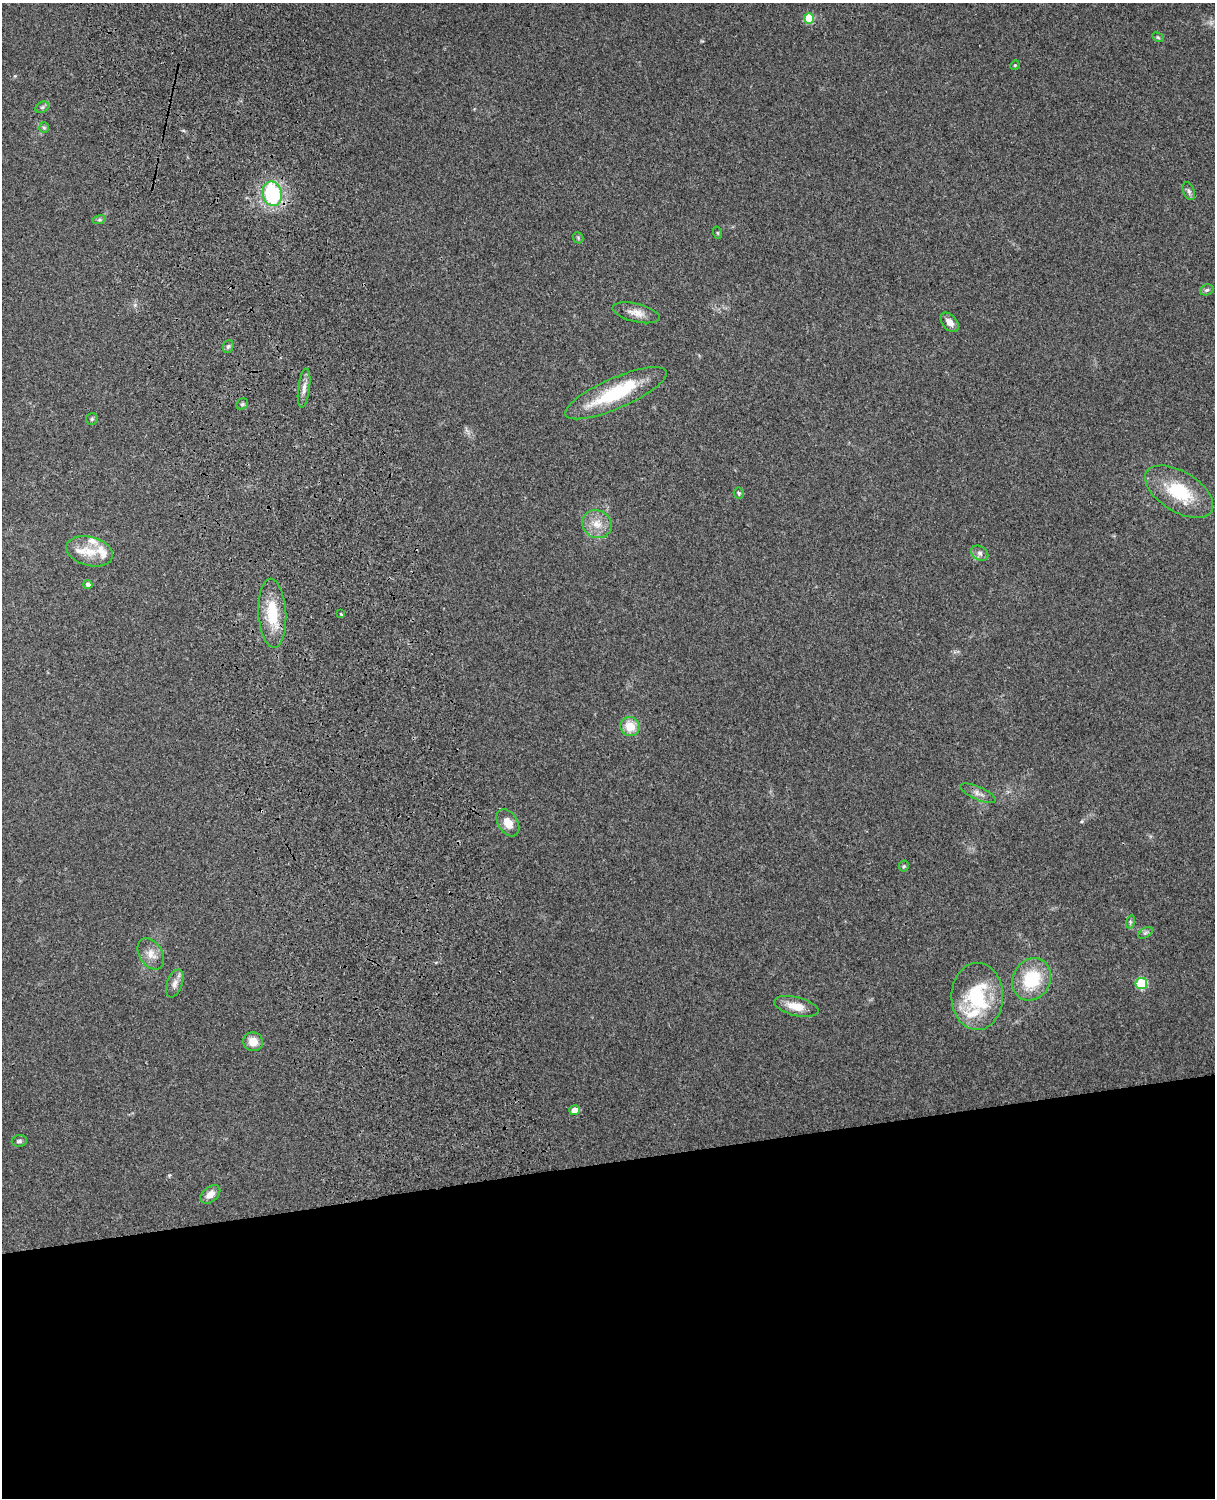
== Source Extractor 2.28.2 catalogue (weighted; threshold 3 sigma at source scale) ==
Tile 11 of 4 x 3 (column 3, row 3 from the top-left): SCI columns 2543-3755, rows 165-1660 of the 5088 x 4928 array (HDU 1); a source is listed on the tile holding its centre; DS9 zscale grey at full resolution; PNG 1217 x 1500 px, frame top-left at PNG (2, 3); each listed source drawn as its Kron ellipse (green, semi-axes under 4 px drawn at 4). Shown black and unused: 23% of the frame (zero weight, under 3 of 4 exposures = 6% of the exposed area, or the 3 px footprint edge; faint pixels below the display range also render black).
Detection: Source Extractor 2.28.2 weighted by HDU 2 'WHT'; one run over the whole footprint, this tile lists its part. Background 0.279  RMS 0.0091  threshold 0.0411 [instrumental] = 3 sigma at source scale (4.5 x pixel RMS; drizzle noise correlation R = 1.50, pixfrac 1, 0.05/0.05 arcsec/px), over >= 5 px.
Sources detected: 47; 1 inside a brighter object's white glare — neither listed nor drawn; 4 inside a brighter listed object's ellipse — not listed separately; the other 42 listed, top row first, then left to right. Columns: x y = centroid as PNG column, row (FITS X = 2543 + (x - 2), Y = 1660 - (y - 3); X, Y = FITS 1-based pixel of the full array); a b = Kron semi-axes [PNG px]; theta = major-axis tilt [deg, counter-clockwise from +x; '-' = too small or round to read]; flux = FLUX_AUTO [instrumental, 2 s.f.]
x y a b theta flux
809 19 5 5 - 32
1158 37 6 4 -30 1.1
1015 65 5 4 - 0.81
42 107 7 5 30 1.9
44 128 5 5 - 1.4
1189 191 9 5 -69 2.4
272 194 12 9 -76 71
99 220 6 4 17 1.5
718 233 6 4 -71 0.88
578 238 6 5 - 1.2
1207 290 7 5 21 1.9
636 313 24 9 -13 8.9
950 322 11 7 -50 6.2
228 346 6 5 - 1.7
304 388 20 6 83 5.7
616 393 55 15 24 61
242 404 6 5 - 1.8
92 419 6 5 - 1.6
1179 492 38 20 -31 47
739 493 5 5 - 1.3
597 524 15 13 -26 13
90 551 24 14 -15 17
980 553 9 6 -35 3.4
88 584 4 4 - 3.5
272 613 34 14 -87 31
341 614 3 3 - 0.87
630 727 10 9 - 16
978 793 19 6 -24 5.2
508 823 15 9 -57 11
904 866 5 5 - 1.2
1130 922 6 4 73 1.5
1145 933 8 4 31 2.1
151 954 17 11 -57 9.1
1032 979 22 18 61 42
175 983 14 7 70 5.3
1141 983 6 5 - 47
977 996 33 25 90 65
796 1006 23 9 -14 14
253 1042 10 9 - 10
575 1110 5 5 - 8.8
19 1141 7 6 - 2.1
210 1194 11 7 40 7.6